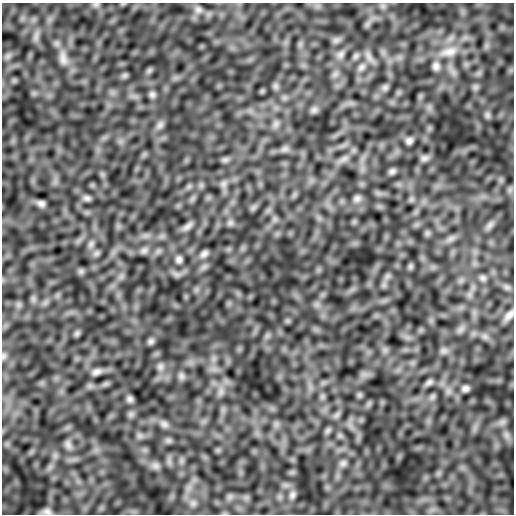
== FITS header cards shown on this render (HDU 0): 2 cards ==
NAXIS1  =                  512
NAXIS2  =                  512

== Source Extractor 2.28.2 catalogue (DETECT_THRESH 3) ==
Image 512 x 512 px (HDU 0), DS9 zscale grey, 1 PNG px = 1 image px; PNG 516 x 516 px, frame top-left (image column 1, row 512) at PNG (2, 3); no overlay
Background 4.26e-04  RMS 8.4e-05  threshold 2.53e-04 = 3 sigma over >= 5 px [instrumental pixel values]
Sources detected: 84; all 84 listed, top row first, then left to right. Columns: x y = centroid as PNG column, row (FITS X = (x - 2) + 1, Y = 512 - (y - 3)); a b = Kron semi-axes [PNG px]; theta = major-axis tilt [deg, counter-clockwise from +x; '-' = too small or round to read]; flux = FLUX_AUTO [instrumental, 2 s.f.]
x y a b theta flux
96 5 10 6 0 0.014
383 6 7 4 -72 0.012
198 10 10 10 - 0.03
36 37 14 6 75 0.026
336 40 11 7 23 0.019
449 52 28 13 13 0.12
340 54 12 9 56 0.029
8 56 8 6 45 0.017
356 56 10 6 54 0.016
369 56 18 7 -64 0.035
63 58 23 11 -80 0.07
436 66 10 9 - 0.028
361 67 12 8 34 0.03
149 70 9 6 63 0.013
335 74 8 6 45 0.02
124 75 9 6 44 0.013
276 86 9 6 -41 0.015
385 87 10 7 24 0.018
475 87 8 7 - 0.016
152 95 9 8 - 0.021
314 110 10 8 43 0.019
487 115 10 7 -67 0.019
276 124 11 8 71 0.022
160 125 12 8 55 0.027
409 141 6 6 - 0.022
285 149 9 8 - 0.02
425 158 11 8 19 0.023
344 159 12 7 23 0.026
225 160 9 7 9 0.015
392 171 8 6 28 0.019
224 184 11 8 74 0.024
510 189 8 6 90 0.015
87 198 9 6 -12 0.02
357 199 10 9 - 0.025
411 199 7 6 - 0.014
41 203 7 5 -21 0.022
253 208 7 4 19 0.014
275 219 7 5 45 0.014
230 223 9 7 46 0.018
490 225 14 6 45 0.024
187 226 15 6 39 0.027
427 233 7 7 - 0.014
451 238 13 7 32 0.027
91 244 11 6 75 0.022
144 251 10 8 24 0.021
96 253 9 6 41 0.016
204 254 10 7 35 0.024
179 259 7 7 - 0.022
410 267 8 7 - 0.012
81 271 8 7 - 0.014
387 276 10 6 41 0.02
483 278 9 7 -57 0.017
33 299 8 6 -46 0.015
509 315 14 7 49 0.035
460 330 11 8 33 0.024
77 333 8 6 58 0.012
151 341 8 7 - 0.017
385 350 7 5 45 0.016
444 351 11 8 4 0.025
4 356 9 6 89 0.015
160 367 10 9 - 0.026
96 372 11 6 17 0.028
181 376 10 8 -75 0.02
429 382 11 6 35 0.021
465 389 8 6 15 0.024
221 392 11 6 73 0.03
359 395 8 6 0 0.011
432 397 8 7 - 0.015
130 399 7 6 - 0.02
337 415 11 6 45 0.018
502 422 8 6 45 0.021
164 424 11 9 -36 0.026
328 430 9 7 46 0.014
506 435 8 6 -46 0.021
140 436 9 7 0 0.018
340 436 7 4 -19 0.012
168 440 8 8 - 0.015
68 445 12 8 -68 0.026
343 463 10 9 - 0.022
156 466 12 9 -18 0.027
292 495 12 8 70 0.027
230 497 9 6 21 0.019
193 503 9 9 - 0.025
46 512 13 7 2 0.031
At the frame edge (FLAGS 8, measured only in part): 1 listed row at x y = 46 512